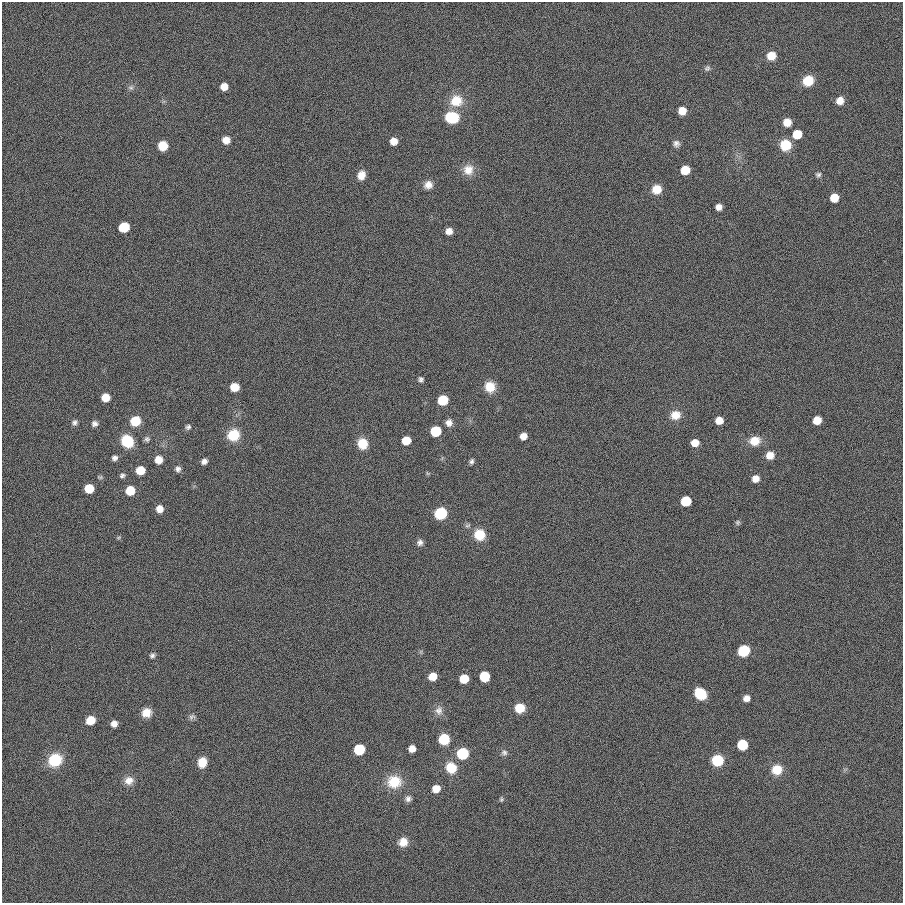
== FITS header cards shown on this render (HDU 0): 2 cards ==
NAXIS1  =                  901
NAXIS2  =                  901

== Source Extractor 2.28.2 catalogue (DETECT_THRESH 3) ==
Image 901 x 901 px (HDU 0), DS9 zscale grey, 1 PNG px = 1 image px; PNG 905 x 905 px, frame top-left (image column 1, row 901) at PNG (2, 2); no overlay
Background 0.00188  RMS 0.099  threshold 0.298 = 3 sigma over >= 5 px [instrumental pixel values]
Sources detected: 95; all 95 listed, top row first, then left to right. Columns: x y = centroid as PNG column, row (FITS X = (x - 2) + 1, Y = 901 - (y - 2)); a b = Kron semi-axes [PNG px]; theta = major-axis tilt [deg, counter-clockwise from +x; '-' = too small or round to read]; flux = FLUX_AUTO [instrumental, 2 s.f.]
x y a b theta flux
771 56 8 7 - 100
707 68 8 7 - 17
808 81 10 9 - 150
131 87 7 6 - 18
224 87 6 6 - 71
456 101 15 14 - 140
840 101 8 7 - 57
682 111 7 7 - 88
452 117 11 9 -7 270
787 122 7 7 - 72
797 134 7 6 - 180
226 140 7 7 - 58
394 141 6 6 - 69
676 143 8 8 - 26
785 145 9 9 - 170
163 146 7 7 - 130
468 170 13 13 - 77
685 170 7 6 - 150
361 175 10 8 68 60
818 175 7 6 - 16
428 185 10 9 - 46
656 189 9 9 - 95
834 198 7 6 - 120
719 207 6 6 - 38
124 227 7 7 - 270
449 231 6 6 - 46
421 379 6 6 - 17
234 387 7 7 - 100
490 387 11 10 - 110
106 397 7 7 - 85
443 400 7 7 - 180
675 415 12 10 11 81
719 420 7 6 - 67
817 420 7 6 - 100
135 421 9 8 - 150
74 422 6 6 - 20
449 423 9 8 - 37
95 424 7 6 - 24
188 427 7 6 - 17
436 431 7 7 - 330
233 435 12 11 - 170
523 436 6 6 - 56
147 439 8 7 - 17
406 440 7 6 - 120
127 441 10 9 - 250
755 441 12 9 9 110
695 443 7 6 - 72
362 444 10 9 - 130
770 455 8 8 - 68
115 458 6 5 - 21
159 460 7 7 - 70
204 461 6 6 - 29
472 461 7 5 75 16
178 469 7 6 - 22
140 470 7 6 - 130
122 475 7 5 25 16
755 479 7 6 - 54
89 488 7 7 - 140
130 490 7 7 - 140
686 501 7 7 - 250
159 509 7 6 - 54
440 513 8 8 - 320
737 522 7 6 - 12
479 535 12 12 - 120
420 543 8 7 - 25
744 651 9 8 - 220
152 655 6 5 - 17
432 676 7 6 - 87
484 676 7 7 - 270
464 679 7 7 - 130
700 694 9 8 - 240
746 698 6 6 - 42
520 708 9 8 - 130
439 711 12 10 89 41
146 713 10 10 - 69
192 717 10 7 24 18
90 720 7 7 - 120
114 724 6 6 - 38
444 739 8 8 - 230
742 745 7 7 - 250
359 749 7 7 - 390
412 749 6 6 - 51
504 752 9 7 -3 20
462 753 8 8 - 300
55 760 14 12 42 230
717 760 9 8 - 250
202 762 9 8 - 100
451 768 12 10 -54 140
777 770 11 10 - 110
129 780 11 10 - 56
394 782 17 15 4 170
436 789 7 6 - 75
408 799 8 7 - 25
501 799 6 5 - 10
403 842 10 10 - 65